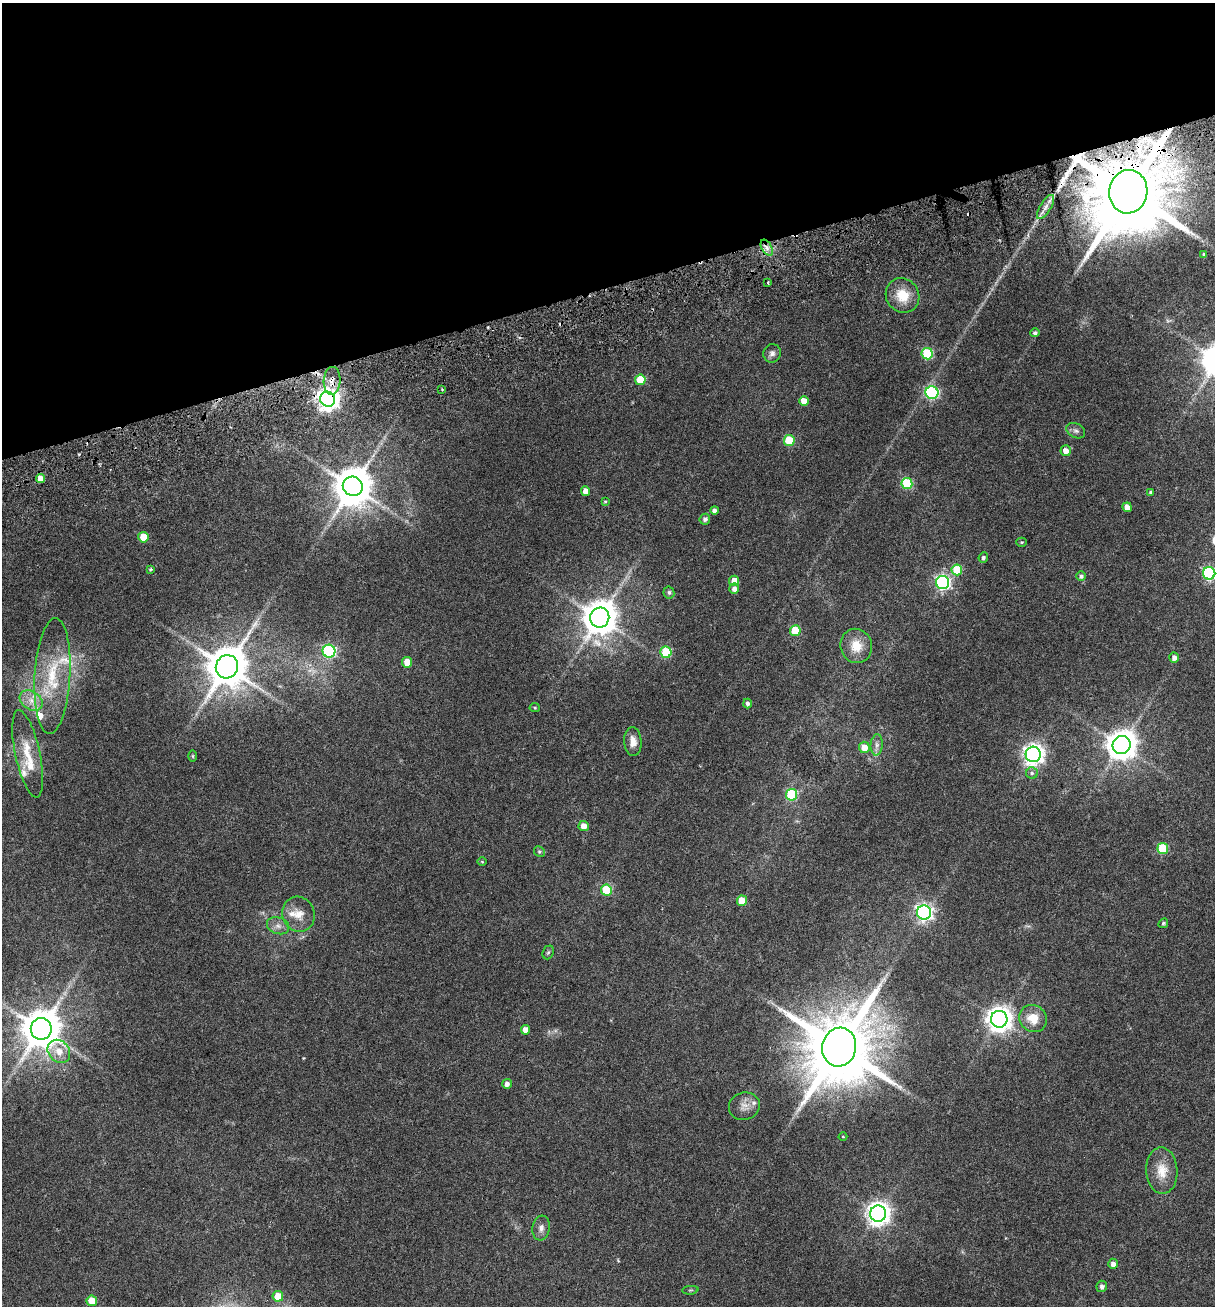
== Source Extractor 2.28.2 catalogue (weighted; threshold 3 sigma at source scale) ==
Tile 3 of 4 x 4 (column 3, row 1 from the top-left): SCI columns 2766-3978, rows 4029-5332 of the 5348 x 5499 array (HDU 1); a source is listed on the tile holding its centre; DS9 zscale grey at full resolution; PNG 1217 x 1308 px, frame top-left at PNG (2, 3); each listed source drawn as its Kron ellipse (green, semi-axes under 4 px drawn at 4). Shown black and unused: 22% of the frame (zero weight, under 3 of 6 exposures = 11% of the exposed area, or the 3 px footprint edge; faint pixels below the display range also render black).
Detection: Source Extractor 2.28.2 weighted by HDU 2 'WHT'; one run over the whole footprint, this tile lists its part. Background 0.0341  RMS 0.0029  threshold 0.0117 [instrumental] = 3 sigma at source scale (4.09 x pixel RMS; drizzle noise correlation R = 1.36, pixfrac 0.8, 0.0396/0.0396 arcsec/px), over >= 5 px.
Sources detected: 98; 1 too faint to see at this stretch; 1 inside a brighter object's white glare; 3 cosmic-ray / hot-pixel residue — neither listed nor drawn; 6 inside a brighter listed object's ellipse — not listed separately; the other 87 listed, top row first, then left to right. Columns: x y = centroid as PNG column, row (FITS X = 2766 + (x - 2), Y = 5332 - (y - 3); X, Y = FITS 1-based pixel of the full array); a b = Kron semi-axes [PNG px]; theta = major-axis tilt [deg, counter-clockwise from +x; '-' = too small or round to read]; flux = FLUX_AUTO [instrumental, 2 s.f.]
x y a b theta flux
1128 192 22 19 81 4300
1046 207 14 5 58 1.6
767 248 9 5 -60 1.2
1204 254 3 3 - 0.36
768 282 4 3 - 0.29
902 295 18 16 -53 5.8
1035 333 4 4 - 0.63
772 353 9 8 - 1
927 354 5 5 - 20
640 380 5 5 - 8.1
332 381 14 8 88 2.1
442 390 3 2 - 0.25
932 393 6 6 - 35
328 399 8 7 - 190
804 401 5 5 - 3.1
1076 431 10 7 -30 0.85
789 440 5 5 - 12
1066 451 5 5 - 2
40 478 5 4 - 2.5
907 483 5 5 - 16
353 486 10 9 - 780
586 491 5 4 - 2.4
1151 492 4 4 - 0.52
605 502 4 4 - 0.28
1127 507 5 4 - 2.3
714 510 4 4 - 0.93
705 519 5 5 - 0.86
143 537 5 5 - 7.5
1022 542 5 4 - 0.32
983 558 5 4 - 0.65
150 569 3 3 - 0.37
957 570 5 5 - 9.5
1209 573 6 6 - 41
1081 576 5 5 - 0.75
734 581 5 5 - 2.8
943 582 6 6 - 57
734 589 5 5 - 1.1
669 592 6 5 - 0.48
600 618 10 9 - 580
795 631 5 5 - 11
856 646 17 16 - 4.6
329 651 6 6 - 39
666 652 6 5 - 14
1174 658 5 4 - 1.2
407 662 5 5 - 4
227 667 12 11 - 940
52 676 58 17 87 15
31 700 12 9 -32 2.6
747 704 5 4 - 0.71
535 708 5 4 - 0.37
633 741 14 8 -87 2.2
877 745 10 6 85 0.98
1122 745 9 9 - 410
864 747 6 5 - 3
28 754 45 12 -78 7.2
1033 754 8 7 - 150
193 756 6 4 -89 0.32
1032 773 6 6 - 0.55
792 795 6 5 - 20
584 826 5 5 - 2.4
1163 848 5 5 - 11
539 852 6 5 - 0.39
482 862 5 3 - 0.26
606 890 5 5 - 12
742 901 5 5 - 5.4
924 912 7 7 - 84
299 914 18 16 -69 3.5
1163 923 5 4 - 0.36
278 926 11 8 -18 1.4
548 952 7 5 67 0.42
1033 1018 14 13 - 4.5
999 1019 8 8 - 250
41 1029 11 10 - 820
525 1030 5 4 - 2.1
839 1047 19 17 77 2900
59 1051 12 10 -48 3
507 1084 5 5 - 1
744 1106 16 13 18 2.4
843 1137 4 3 - 0.19
1162 1171 23 15 -86 4.7
878 1214 8 8 - 200
541 1228 12 8 82 1.3
1113 1264 5 5 - 1.2
1102 1286 6 5 - 0.95
690 1290 8 3 5 0.32
278 1296 5 5 - 5.7
92 1301 5 5 - 5
Overlapping masked pixels (flux is a lower limit): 5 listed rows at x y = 1128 192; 767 248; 332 381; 328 399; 40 478
Isophote crosses this tile's border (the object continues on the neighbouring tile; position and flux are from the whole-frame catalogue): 1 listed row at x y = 1209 573